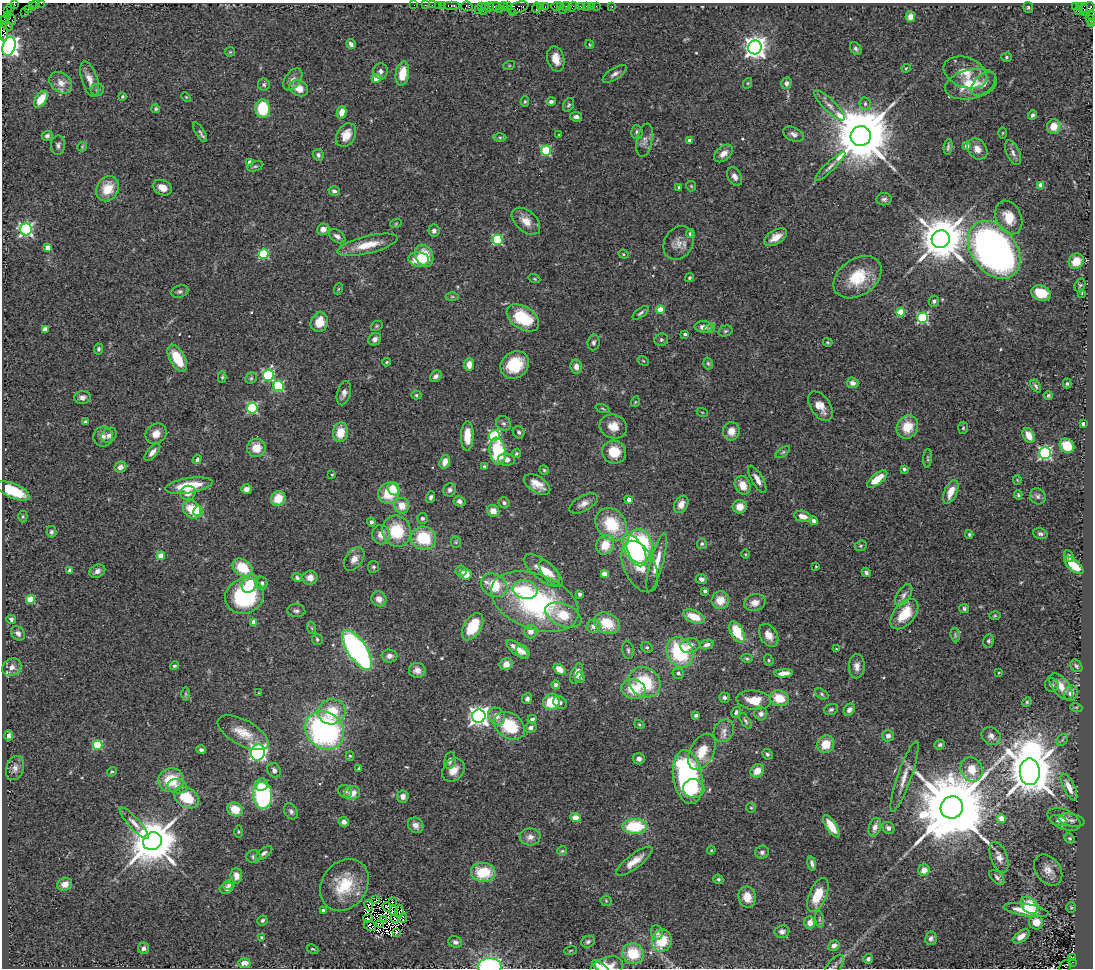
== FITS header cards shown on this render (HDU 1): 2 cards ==
NAXIS1  =                 1091
NAXIS2  =                  966

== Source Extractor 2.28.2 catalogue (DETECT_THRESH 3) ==
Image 1091 x 966 px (HDU 1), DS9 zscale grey, 1 PNG px = 1 image px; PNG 1095 x 970 px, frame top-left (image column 1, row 966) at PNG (2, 3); each listed source drawn as its Kron ellipse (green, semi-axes under 4 px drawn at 4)
Background 0.502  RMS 0.055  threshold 0.164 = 3 sigma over >= 5 px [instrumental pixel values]
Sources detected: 525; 5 with non-positive FLUX_AUTO (blend fragments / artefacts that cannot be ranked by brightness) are neither listed nor drawn; of the other 520, the 500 brightest by FLUX_AUTO listed and drawn (20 fainter detections omitted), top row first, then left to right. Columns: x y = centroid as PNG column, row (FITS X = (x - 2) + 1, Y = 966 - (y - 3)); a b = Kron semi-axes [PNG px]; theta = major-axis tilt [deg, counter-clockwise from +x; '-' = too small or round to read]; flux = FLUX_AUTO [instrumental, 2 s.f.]
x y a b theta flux
35 3 4 2 - 32
41 3 2 2 - 12
14 4 3 3 - 52
414 5 2 2 - 14
425 5 2 2 - 28
432 5 2 2 - 27
438 5 2 2 - 22
443 5 3 2 - 35
32 6 2 2 - 22
452 6 8 3 0 82
467 6 6 4 -7 79
495 6 5 3 - 21
503 6 4 4 - 140
508 6 3 2 - 30
540 6 3 2 - 45
545 6 3 2 - 45
557 6 6 3 5 78
561 6 2 2 - 25
566 6 5 3 - 120
581 6 4 3 - 83
586 6 2 2 - 9.3
591 6 2 2 - 24
596 6 2 2 - 6.3
612 6 3 2 - 4.5
1079 6 4 3 - 13
10 7 4 3 - 54
481 7 3 2 - 19
485 7 3 2 - 44
489 7 5 3 - 28
573 7 5 3 - 22
1028 7 5 5 - 6.8
1076 7 3 3 - 140
518 8 10 5 16 260
537 8 5 3 - 71
1088 8 7 5 25 150
28 9 2 2 - 30
478 9 3 2 - 11
499 9 3 2 - 44
562 10 2 2 - 7.8
1084 10 6 2 -80 49
7 11 4 3 - 29
483 11 2 2 - 13
1078 11 2 2 - 190
25 12 3 2 - 23
512 12 2 2 - 33
1091 15 5 3 - 68
7 16 3 2 - 130
910 17 5 4 - 26
5 20 4 3 - 35
12 20 5 4 - 430
1090 20 6 3 -53 79
1092 24 3 2 - 15
8 26 5 3 - 290
3 31 10 4 -83 210
351 44 5 4 - 15
589 44 4 2 - 3.4
9 46 10 6 74 2900
755 47 7 6 - 3000
856 49 7 5 -56 9.3
230 52 5 5 - 4.2
1006 57 5 4 - 5.9
556 59 13 8 -75 45
509 66 6 4 19 4.6
906 68 4 3 - 3.5
380 71 8 7 - 13
965 72 22 15 -21 72
402 74 12 6 81 80
615 74 14 5 32 17
376 78 4 4 - 76
89 79 18 8 -72 34
293 79 12 7 55 21
61 83 12 9 -39 36
748 83 5 3 - 3.9
786 83 6 5 - 13
971 84 26 14 12 110
983 84 15 8 44 24
264 85 6 6 - 7.6
299 88 10 7 -28 45
97 90 6 6 - 8.3
122 96 4 4 - 6.3
186 97 5 3 - 3.5
41 99 9 5 56 65
525 101 5 4 - 5
551 101 4 4 - 12
865 104 6 5 - 10
569 105 7 5 62 6.9
829 105 20 6 -44 26
156 109 4 4 - 6.8
263 109 9 7 -87 150
342 112 6 5 - 40
1032 115 5 4 - 9.9
576 117 6 4 -10 12
1054 126 7 6 - 54
200 132 11 4 -59 9.2
637 132 7 5 -87 11
1002 133 6 4 89 4.3
794 134 11 6 -26 17
346 135 13 9 61 50
559 135 4 3 - 3.2
47 136 5 5 - 9.3
861 136 10 10 - 37000
500 137 6 4 0 6.1
645 140 17 7 79 24
689 140 4 4 - 9.5
58 145 9 7 88 12
967 146 4 4 - 25
82 147 5 4 - 3.9
948 147 8 3 81 6.9
977 149 11 9 -51 31
546 151 5 5 - 260
723 153 11 7 41 26
1013 153 13 6 -66 18
318 155 6 5 - 10
250 162 4 4 - 32
255 166 8 4 20 7.4
830 166 20 4 44 19
735 176 10 6 -64 19
1041 185 4 4 - 53
691 186 5 5 - 4.7
679 187 3 3 - 6.8
162 188 10 7 -26 37
108 189 13 10 59 78
334 191 5 5 - 10
884 199 8 6 7 9.9
1009 217 17 12 -66 71
526 221 16 10 -42 47
396 223 6 4 20 3.5
26 229 6 6 - 860
323 229 6 5 - 25
434 231 6 5 - 15
690 234 4 4 - 9.8
337 236 9 5 -34 14
776 237 13 7 31 38
941 239 9 8 - 19000
497 240 5 5 - 310
679 243 18 14 61 38
367 245 31 8 14 78
48 247 4 4 - 41
994 250 32 22 -54 2000
263 254 5 5 - 290
624 254 5 4 - 5.2
424 256 11 8 -63 87
419 259 10 7 -3 90
1076 261 8 7 - 59
858 277 26 18 35 140
689 278 5 4 - 5.7
534 279 6 4 -20 4
1080 285 7 5 71 6.4
338 289 5 3 - 3.8
180 292 9 6 17 9.6
1041 293 10 7 -17 84
1082 293 4 3 - 3.2
452 296 6 4 -1 6.1
934 301 5 5 - 8.1
660 310 4 4 - 99
901 312 4 4 - 120
641 313 9 4 38 8.1
523 318 18 11 -33 190
922 318 5 5 - 380
319 322 10 8 68 68
377 326 6 4 22 5.1
703 327 9 5 -2 24
710 328 6 3 18 4.7
45 329 4 4 - 37
725 331 7 5 16 6.3
685 334 3 3 - 9.6
375 339 7 5 41 17
661 340 7 6 - 7.6
593 342 8 6 81 12
827 342 5 4 - 4.4
99 349 5 4 - 7.5
177 358 15 7 -61 110
643 361 6 4 -30 4.3
387 362 4 3 - 4.8
708 363 6 4 -73 6.3
469 364 6 5 - 38
515 365 15 13 38 130
576 366 7 5 -82 27
268 375 6 5 - 440
436 376 6 5 - 14
222 377 6 4 89 4.9
251 378 6 5 - 6.9
853 383 6 5 - 24
1067 384 5 4 - 6.1
278 386 5 5 - 300
1036 386 7 4 -58 8.5
344 393 12 6 74 18
416 395 5 4 - 5.7
1048 395 4 4 - 6.2
82 397 8 6 5 17
635 402 5 3 - 3.4
820 406 17 9 -56 43
252 408 5 5 - 440
603 408 7 3 -19 4.5
702 412 6 3 -18 3.4
85 422 3 3 - 5.8
503 423 8 7 - 11
1083 424 4 3 - 27
613 426 14 12 -17 49
907 427 12 10 63 78
963 428 6 5 - 5.2
731 431 9 8 - 43
340 432 10 7 80 66
519 432 6 5 - 8.5
156 434 11 9 39 37
109 435 8 6 41 17
1029 435 8 5 -65 48
103 436 10 9 - 20
467 436 14 6 90 58
494 436 5 5 - 440
1067 446 8 6 -42 92
256 448 9 9 - 56
498 451 14 8 -82 240
152 452 10 5 48 22
614 452 12 11 - 90
783 452 8 4 36 6.7
1045 453 6 5 - 650
516 454 5 4 - 5.7
928 458 9 3 86 6.4
197 459 5 4 - 6.8
506 459 8 6 -8 23
445 462 7 5 70 34
484 466 4 4 - 6.7
120 467 6 5 - 19
904 469 4 3 - 13
544 470 5 4 - 5.5
332 474 3 3 - 3.6
757 479 15 5 -59 29
877 479 12 5 39 62
1017 480 5 4 - 3.7
537 484 14 8 -32 43
743 485 10 7 -64 48
189 486 24 7 9 120
246 489 5 5 - 18
394 489 7 5 -54 56
450 490 7 6 - 12
13 491 18 7 -23 130
951 492 12 6 66 47
188 493 8 7 - 24
389 493 11 10 - 96
1018 495 5 4 - 5.3
1038 496 8 7 - 11
431 497 6 4 69 9.7
278 498 8 7 - 71
629 500 4 4 - 38
460 501 6 5 - 13
504 503 6 5 - 9.9
583 503 16 7 28 26
681 504 9 6 62 30
402 506 8 7 - 48
740 507 7 7 - 38
192 510 10 8 -46 82
198 511 5 4 - 250
493 511 6 5 - 30
23 516 6 4 90 5.3
803 516 9 5 -14 29
422 518 5 5 - 8.9
813 521 4 4 - 20
371 522 4 4 - 8
611 524 18 14 -51 170
397 531 15 14 - 150
51 532 6 5 - 8
969 534 4 3 - 5
1040 534 7 5 -17 9.2
381 535 9 9 - 39
424 538 13 11 -15 160
456 542 5 5 - 5.2
702 544 5 5 - 6.2
605 545 10 8 61 70
639 546 17 13 -84 450
861 546 6 5 - 5.4
635 550 18 9 -60 330
745 554 5 3 - 3.2
161 556 4 4 - 65
1069 556 6 4 -65 8.2
354 559 13 8 56 27
657 563 30 6 74 54
1074 565 12 5 -41 83
640 566 27 15 -65 130
816 566 3 2 - 3.6
242 567 11 8 -34 120
373 567 6 5 - 6.5
70 570 4 4 - 15
97 571 8 6 25 17
461 571 6 5 - 12
543 571 23 9 -39 64
550 573 15 7 -54 31
866 573 5 3 - 9.8
466 574 6 5 - 49
604 574 4 4 - 50
297 578 5 4 - 8.6
310 578 7 7 - 32
701 579 5 5 - 14
262 583 7 5 -78 11
250 584 9 7 60 96
494 585 14 11 -31 120
525 589 12 9 -11 92
705 591 4 3 - 8
579 594 4 3 - 9
904 595 12 6 58 17
244 596 20 17 23 370
31 599 4 4 - 140
379 599 8 7 - 27
720 600 9 8 - 52
535 601 45 27 -21 720
755 603 11 8 14 34
964 608 5 4 - 8.7
296 611 9 6 -4 10
904 614 18 10 50 110
563 615 19 11 -23 110
995 615 6 4 1 4.2
694 617 11 6 -23 61
11 619 5 4 - 8.6
254 622 4 4 - 61
607 623 13 10 -24 100
593 626 7 6 - 25
473 627 15 8 58 120
312 628 6 4 -71 5.3
530 632 7 6 - 25
737 632 11 6 -61 110
18 633 8 6 -47 14
769 635 12 8 -57 36
955 635 7 4 -83 5.8
317 639 5 5 - 7.2
989 641 6 5 - 8
707 645 7 4 11 14
690 646 10 7 14 25
647 647 6 5 - 6.4
518 649 13 5 -39 34
836 649 4 3 - 3.5
357 650 23 9 -57 990
628 650 9 5 -80 9.4
523 652 7 5 -48 13
680 652 16 13 -62 280
389 656 8 6 -2 17
747 658 6 4 -8 5.3
769 660 6 4 -71 5.5
506 664 6 6 - 34
174 666 5 4 - 6
857 666 12 8 87 25
1076 666 7 5 -51 7.9
12 667 10 8 33 22
559 669 6 4 -37 36
417 670 8 7 - 20
577 673 11 5 68 29
678 673 6 5 - 10
784 673 9 4 5 30
999 673 3 2 - 3.5
580 677 6 4 -89 13
645 682 17 14 -36 180
556 685 4 4 - 11
1052 685 7 6 - 10
1061 686 15 8 -52 46
633 689 12 10 -16 85
259 693 4 3 - 3.3
1071 693 8 6 78 24
186 694 7 4 -90 5.9
822 694 7 5 -29 6.1
724 697 5 5 - 11
779 698 9 7 -16 79
527 699 5 5 - 13
754 700 17 9 -4 66
551 702 9 8 - 110
1027 702 5 4 - 4.8
560 703 7 6 - 9
1076 707 6 4 -18 4.3
831 709 7 5 23 8.5
849 710 7 5 50 17
332 712 14 12 15 110
736 712 6 4 62 8.9
761 714 6 6 - 14
696 715 3 3 - 7.3
479 716 7 6 - 2200
496 716 9 8 - 27
532 719 4 4 - 14
745 721 9 4 -56 8
639 725 5 4 - 4.4
509 726 17 12 -34 190
530 727 6 5 - 13
325 730 21 17 -41 900
724 731 12 9 59 25
243 733 28 12 -29 71
9 735 5 4 - 12
888 736 6 5 - 16
991 736 10 8 -35 19
1062 740 6 5 - 7.2
826 744 9 8 - 70
98 745 5 4 - 210
940 745 5 4 - 11
201 750 5 4 - 8.7
258 752 8 7 - 1300
702 752 19 12 62 75
767 754 5 5 - 6.6
350 756 5 4 - 6.2
639 759 6 5 - 15
450 761 8 5 78 16
15 768 12 8 71 21
359 768 4 3 - 4
972 769 13 11 -65 65
274 770 7 6 - 12
453 770 13 10 46 40
757 771 7 6 - 42
112 772 5 4 - 4.7
1030 772 13 10 -89 21000
904 776 37 7 71 44
688 777 27 14 -81 650
171 780 13 12 - 120
261 784 7 6 - 27
177 786 10 7 -10 21
1069 787 15 5 -63 39
694 789 10 9 - 84
345 791 7 6 - 11
352 793 8 6 21 39
263 795 13 9 -86 450
403 796 6 5 - 26
187 797 14 9 -33 110
952 807 11 11 - 67000
751 808 5 4 - 4.6
235 809 8 6 -31 67
291 811 8 6 -58 11
575 817 5 4 - 35
1001 819 4 4 - 86
1064 819 17 9 -24 28
1071 820 13 6 -11 14
1058 821 8 5 -15 9.9
344 822 5 5 - 25
134 823 21 5 -48 27
416 825 8 7 - 26
635 826 12 7 1 190
831 826 13 5 -57 61
875 827 9 6 74 26
888 828 6 5 - 13
238 832 6 3 90 4.1
530 837 10 8 4 25
1070 838 5 4 - 5.1
152 841 9 8 - 18000
711 850 4 3 - 3.6
562 851 5 5 - 5.2
762 852 7 6 - 12
264 853 10 5 36 11
253 856 7 6 - 10
999 857 16 8 -71 30
634 861 22 7 37 45
812 863 7 3 -78 12
924 870 6 5 - 25
1048 870 17 12 -53 38
483 872 12 9 -5 130
236 876 8 6 -87 33
997 877 9 5 -44 10
718 879 5 4 - 7
65 884 7 6 - 28
229 885 6 4 20 6.4
344 885 28 22 54 160
226 888 7 5 25 16
818 895 18 8 66 100
747 897 10 8 -79 52
376 900 4 2 - 5.4
606 901 5 5 - 5
393 902 3 2 - 4.4
1029 905 10 7 -42 120
369 906 5 4 - 3.9
387 907 5 2 - 4.7
1071 907 5 4 - 4.7
323 910 3 3 - 12
1026 910 22 6 -9 82
394 911 5 3 - 18
399 912 6 4 84 5.6
368 918 5 3 - 6.3
403 918 5 3 - 17
384 919 4 2 - 4.9
395 919 4 2 - 3.5
819 919 8 4 -82 8.4
262 920 5 4 - 6.6
1036 922 7 7 - 48
810 923 6 5 - 30
380 924 4 2 - 4.9
370 926 6 5 - 10
782 932 7 6 - 18
396 933 4 3 - 12
657 933 7 6 - 14
1021 936 9 5 36 25
261 937 3 3 - 5.1
931 938 7 6 - 12
662 941 11 10 - 110
455 942 7 5 -24 14
588 942 7 5 26 9.2
834 945 6 5 - 21
144 948 6 5 - 14
312 949 6 4 -25 5.4
570 950 6 3 19 3.2
633 954 11 10 - 120
1072 957 3 2 - 67
868 959 5 5 - 12
1072 962 4 3 - 400
245 963 6 5 - 37
835 965 13 6 50 12
490 966 12 8 1 710
1065 967 7 5 63 150
601 968 10 4 -38 24
606 968 17 10 19 56
At the frame edge (FLAGS 8, measured only in part): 12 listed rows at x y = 35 3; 41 3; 14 4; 1091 15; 1090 20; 1092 24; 3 31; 9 46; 490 966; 1065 967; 601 968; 606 968
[20 fainter detections neither listed nor drawn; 5 non-positive-flux detections neither listed nor drawn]